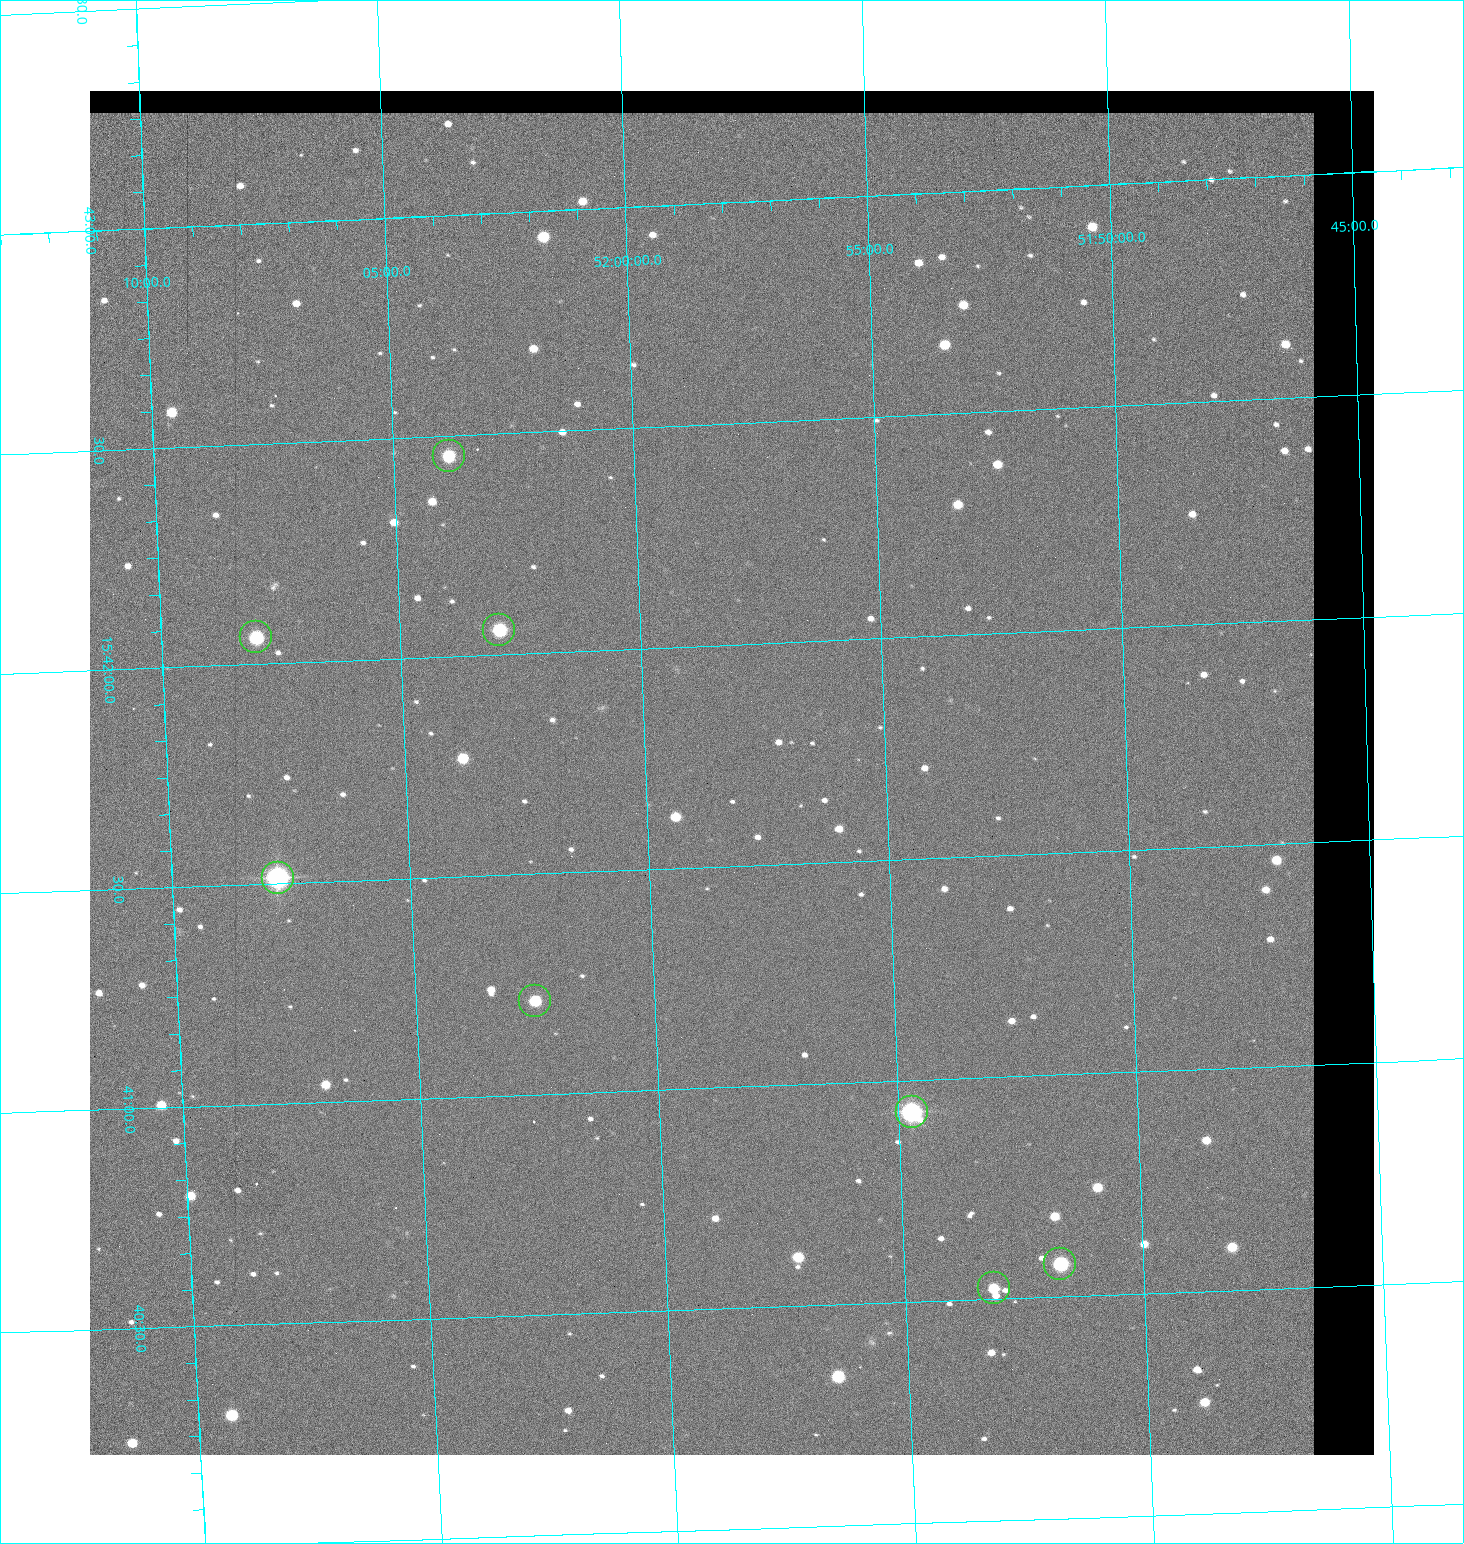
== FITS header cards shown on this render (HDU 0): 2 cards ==
NAXIS1  =                 1284 / length of data axis 1
NAXIS2  =                 1364 / length of data axis 2

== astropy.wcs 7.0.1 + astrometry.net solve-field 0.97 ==
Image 1284 x 1364 px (HDU 0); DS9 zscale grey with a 90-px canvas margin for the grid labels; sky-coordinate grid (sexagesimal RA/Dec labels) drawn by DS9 from the SOLVED WCS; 8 Tycho-2 reference stars matched to detected sources circled (green)
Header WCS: RA---TAN/DEC--TAN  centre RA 15:41:43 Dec +51:58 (235.43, +51.97 deg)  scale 1.26 arcsec/px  FOV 26.9' x 28.5'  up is +92 deg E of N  parity flipped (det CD > 0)
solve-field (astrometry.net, Tycho-2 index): VERIFIED the header's WCS against the Tycho-2 star catalogue (8 matches, 0 conflicts) and refined it, rather than solving blind
Solved WCS: RA---TAN-SIP/DEC--TAN-SIP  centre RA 15:41:43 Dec +51:58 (235.43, +51.97 deg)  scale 1.25 arcsec/px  FOV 26.8' x 28.5'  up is +92 deg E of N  parity flipped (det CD > 0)
The solver's refit moves the header's centre by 0.35 arcsec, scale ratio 0.9966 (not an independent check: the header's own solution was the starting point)
Tycho-2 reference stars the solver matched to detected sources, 8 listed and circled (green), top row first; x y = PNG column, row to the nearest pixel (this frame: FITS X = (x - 90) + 1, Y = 1364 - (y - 91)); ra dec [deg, ICRS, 3 dp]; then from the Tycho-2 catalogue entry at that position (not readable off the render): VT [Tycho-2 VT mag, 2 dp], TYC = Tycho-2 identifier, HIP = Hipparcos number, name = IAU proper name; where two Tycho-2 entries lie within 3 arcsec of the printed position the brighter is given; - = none
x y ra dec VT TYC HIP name
449 456 235.614 +52.064 11.61 3489-1132-1 - -
499 630 235.514 +52.049 11.19 3489-1407-1 - -
256 637 235.515 +52.133 11.12 3489-1380-1 - -
278 878 235.378 +52.130 9.31 3489-1322-1 76850 -
535 1001 235.303 +52.042 11.52 3489-958-1 - -
912 1112 235.232 +51.912 9.59 3489-824-1 - -
1060 1264 235.143 +51.862 10.97 3489-1016-1 - -
994 1288 235.131 +51.886 12.29 3489-908-1 - -